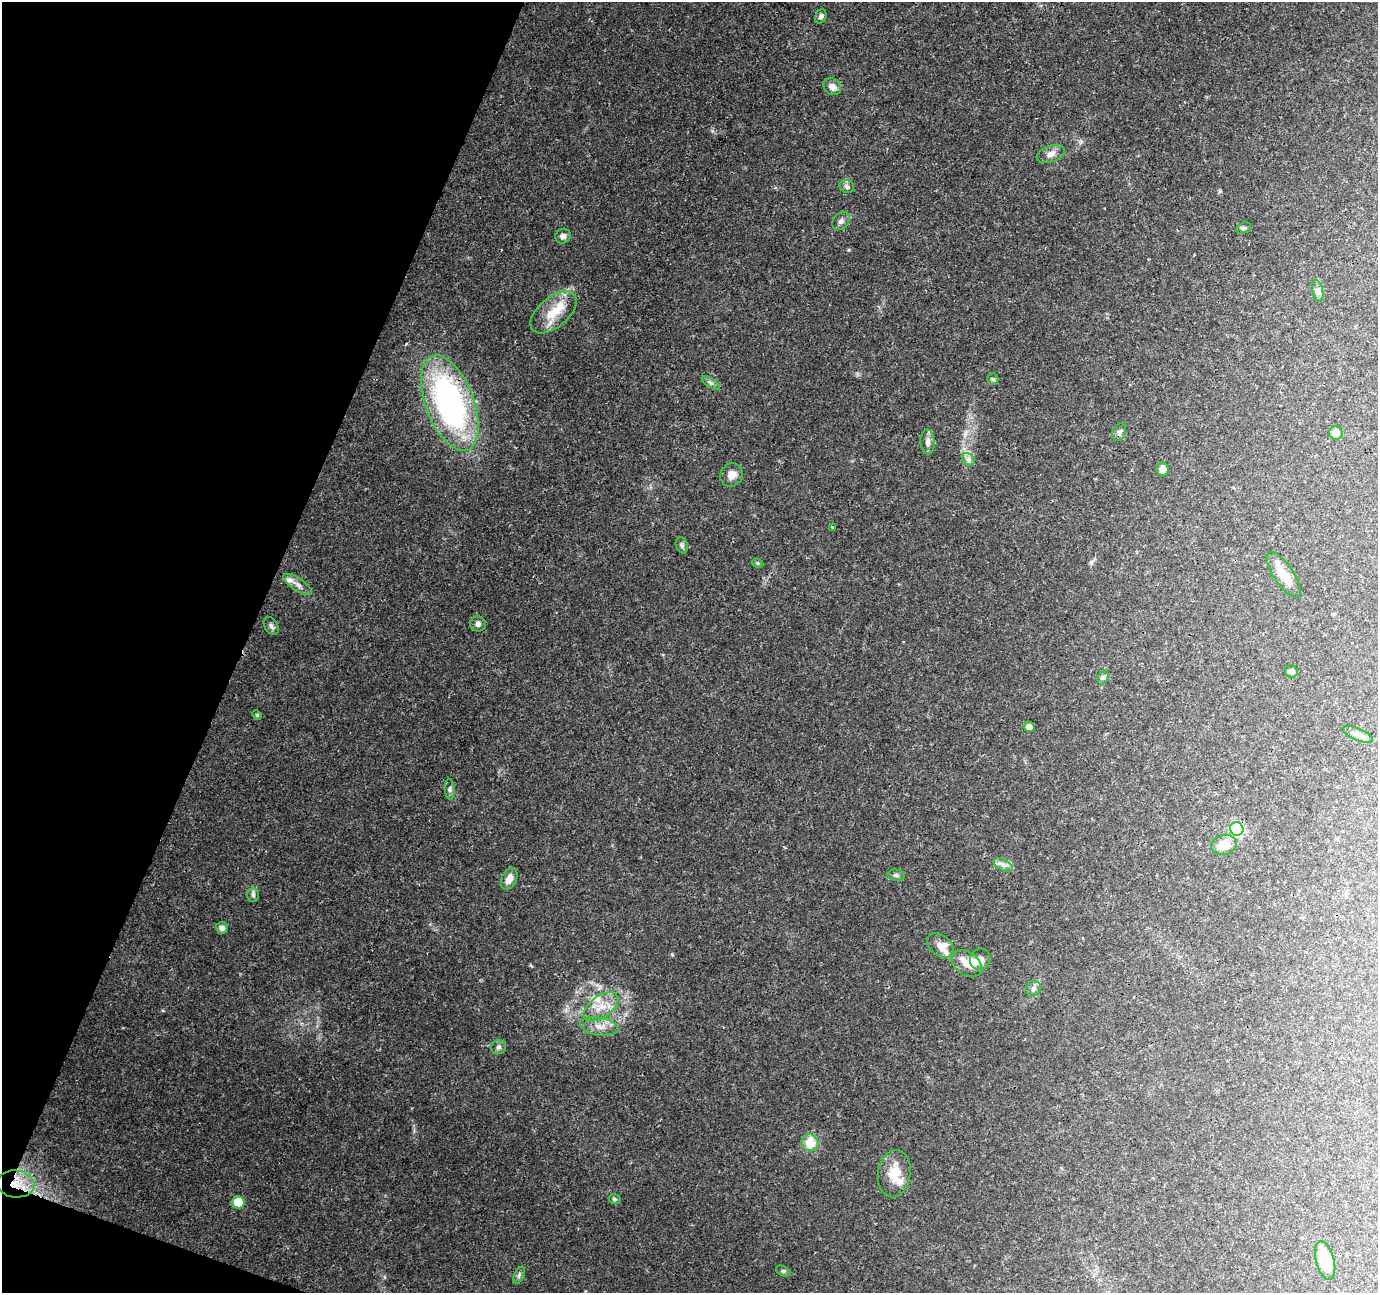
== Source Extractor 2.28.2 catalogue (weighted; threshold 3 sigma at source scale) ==
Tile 9 of 4 x 4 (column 1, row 3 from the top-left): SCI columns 1-1376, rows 1505-2795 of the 5515 x 5653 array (HDU 1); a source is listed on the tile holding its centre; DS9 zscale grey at full resolution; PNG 1380 x 1295 px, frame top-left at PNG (2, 2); each listed source drawn as its Kron ellipse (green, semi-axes under 4 px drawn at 4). Shown black and unused: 19% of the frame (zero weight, under 3 of 4 exposures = <1% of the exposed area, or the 3 px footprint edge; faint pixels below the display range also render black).
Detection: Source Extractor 2.28.2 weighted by HDU 2 'WHT'; one run over the whole footprint, this tile lists its part. Background 0.0562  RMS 0.0027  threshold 0.0123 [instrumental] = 3 sigma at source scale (4.5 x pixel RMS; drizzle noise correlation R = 1.50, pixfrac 1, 0.0396/0.0396 arcsec/px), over >= 5 px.
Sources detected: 63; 10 inside a brighter listed object's ellipse — not listed separately; the other 53 listed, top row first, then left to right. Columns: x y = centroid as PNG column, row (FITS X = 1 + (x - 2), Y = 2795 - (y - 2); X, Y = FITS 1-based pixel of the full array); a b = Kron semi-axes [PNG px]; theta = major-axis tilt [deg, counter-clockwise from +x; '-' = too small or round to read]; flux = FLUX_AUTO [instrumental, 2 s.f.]
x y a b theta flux
821 16 7 5 65 0.85
832 87 9 8 - 1.7
1051 154 14 8 19 1.8
847 186 7 6 - 0.86
841 221 10 7 50 1.1
1244 228 8 5 26 0.51
563 236 8 7 - 1
1318 291 11 5 -79 0.91
553 312 27 15 40 6.9
993 379 6 5 - 0.45
711 383 10 4 -34 0.67
450 403 50 24 -69 74
1119 432 9 6 68 0.9
1336 433 7 6 - 2
928 442 12 7 -87 1.2
968 459 7 5 -43 0.85
1163 469 6 6 - 2.3
731 475 12 11 - 2.1
832 527 4 2 - 0.25
682 545 8 6 -69 0.7
757 563 6 4 -27 0.42
1284 575 27 9 -56 4.5
297 584 16 6 -34 1.6
478 624 8 7 - 0.95
271 626 10 6 -57 0.93
1291 672 6 6 - 1.1
1103 678 7 5 69 0.59
257 715 5 4 - 0.32
1029 727 5 5 - 1.7
1358 734 16 6 -23 1.4
450 789 10 5 -86 0.72
1237 829 7 6 - 44
1224 845 13 10 16 4.3
1003 865 10 5 -27 1.1
896 875 8 5 -8 0.64
509 879 11 7 66 2.3
253 895 7 6 - 0.68
222 928 6 5 - 1.4
940 946 15 10 -37 2.4
980 959 11 10 - 1.9
967 964 16 11 -34 2.8
1033 989 8 7 - 0.9
601 1007 20 11 35 4.5
599 1026 19 8 -9 2.8
499 1047 7 6 - 0.8
810 1143 8 8 - 6
894 1174 24 16 81 5.7
16 1184 19 13 -4 6.2
614 1199 6 4 -15 0.46
238 1202 6 6 - 9.6
1325 1260 20 9 -75 9.7
783 1271 8 4 -23 0.52
519 1275 9 5 64 0.62
Overlapping masked pixels (flux is a lower limit): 2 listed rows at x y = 450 403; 16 1184